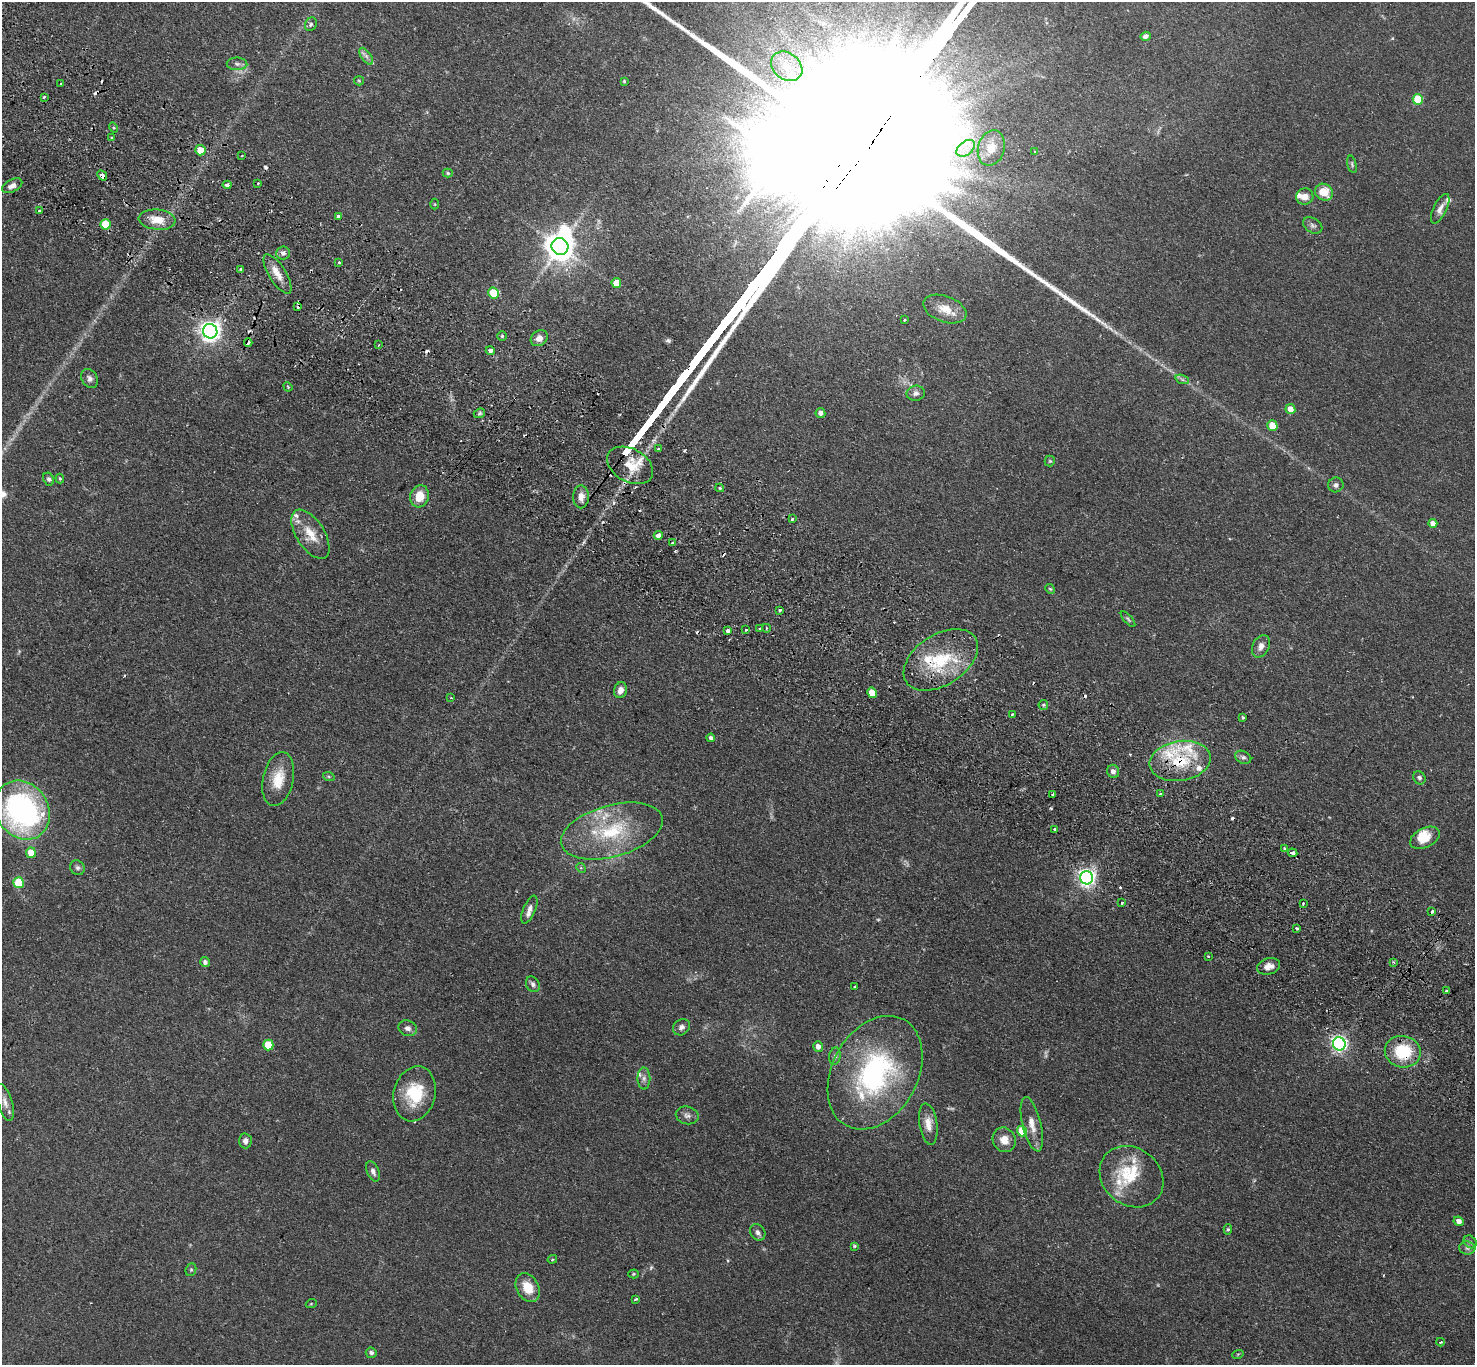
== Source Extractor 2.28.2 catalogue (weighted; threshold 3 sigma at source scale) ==
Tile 11 of 4 x 4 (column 3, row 3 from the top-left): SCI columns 2980-4452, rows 1704-3066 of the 5961 x 5993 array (HDU 1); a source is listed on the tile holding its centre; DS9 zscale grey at full resolution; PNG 1477 x 1367 px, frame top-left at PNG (2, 2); each listed source drawn as its Kron ellipse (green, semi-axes under 4 px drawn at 4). Shown black and unused: <1% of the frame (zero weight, under 2 of 3 exposures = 3% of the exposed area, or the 3 px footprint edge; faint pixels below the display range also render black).
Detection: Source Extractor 2.28.2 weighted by HDU 2 'WHT'; one run over the whole footprint, this tile lists its part. Background 0.0743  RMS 0.0057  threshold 0.0258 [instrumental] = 3 sigma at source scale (4.5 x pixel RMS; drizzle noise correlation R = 1.50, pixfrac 1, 0.05/0.05 arcsec/px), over >= 5 px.
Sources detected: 200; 8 too faint to see at this stretch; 2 inside a brighter object's white glare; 19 cosmic-ray / hot-pixel residue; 1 long thin detection or spike segment (spike, bleed or trail) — neither listed nor drawn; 19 inside a brighter listed object's ellipse — not listed separately; the other 151 listed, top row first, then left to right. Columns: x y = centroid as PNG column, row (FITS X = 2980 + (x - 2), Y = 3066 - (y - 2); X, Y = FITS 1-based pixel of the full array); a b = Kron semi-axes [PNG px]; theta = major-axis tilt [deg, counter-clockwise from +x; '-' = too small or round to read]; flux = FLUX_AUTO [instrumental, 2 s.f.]
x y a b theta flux
311 24 7 5 63 1.2
1145 36 5 4 - 1.8
366 56 10 5 -54 2
237 64 10 6 -1 1.9
787 66 17 13 -39 13
359 81 5 4 - 0.66
624 81 4 4 - 0.57
61 84 3 2 - 0.53
44 97 3 3 - 2
1418 99 5 5 - 21
113 128 5 4 - 0.66
111 138 3 2 - 0.6
966 148 10 6 38 4.1
991 148 18 13 74 8.3
200 150 5 5 - 12
1035 152 3 3 - 0.74
242 156 3 2 - 0.41
1352 164 9 4 -75 0.98
448 173 5 4 - 0.8
102 175 5 4 - 4.3
258 183 3 2 - 0.76
227 185 4 3 - 5
12 186 11 6 27 3.3
1324 192 9 8 - 9.9
1305 197 8 8 - 3.9
435 204 5 3 - 0.48
1440 209 16 6 64 3.5
39 211 3 3 - 2.1
338 217 4 3 - 2.3
157 220 18 10 -6 9.8
105 224 5 5 - 18
1313 225 10 7 -33 1.8
560 247 8 8 - 850
283 253 7 6 - 1.9
339 262 3 3 - 1.6
240 269 4 4 - 0.61
278 274 23 8 -58 6.2
616 283 5 4 - 8.4
493 293 5 5 - 15
298 307 3 3 - 2.7
945 309 22 13 -20 8.4
905 320 3 3 - 1.4
210 331 7 7 - 360
502 336 4 4 - 0.82
539 338 9 7 38 3.6
248 343 4 3 - 4.6
379 345 3 3 - 0.78
490 350 5 4 - 2.2
90 379 10 7 -60 2.3
1182 379 7 4 -19 1.3
288 387 5 3 - 0.58
916 393 9 7 10 2.4
1290 409 5 4 - 5.1
479 413 6 4 22 0.96
820 413 5 5 - 2.2
1272 425 5 5 - 12
658 449 3 3 - 0.75
1050 461 5 5 - 0.86
630 465 24 16 -29 14
60 478 5 4 - 0.7
49 479 7 5 -64 1.2
1336 485 8 7 - 1.8
720 488 4 3 - 0.98
420 496 11 9 75 9
581 497 11 7 89 4.5
792 519 3 3 - 1.2
1433 523 4 4 - 4.3
310 534 27 14 -58 12
658 535 4 4 - 3.2
672 543 3 3 - 2.6
1050 589 5 4 - 0.71
780 610 3 3 - 1.2
1128 619 10 3 -49 0.91
766 628 4 3 - 0.54
760 629 3 3 - 0.97
728 630 4 4 - 2
746 630 3 2 - 0.73
1261 646 12 8 62 3.6
941 660 41 25 33 35
620 690 8 6 72 3.7
872 693 5 4 - 10
451 698 3 2 - 0.48
1043 705 5 4 - 0.82
1012 714 2 2 - 0.54
1243 717 4 3 - 0.66
711 738 4 4 - 1.6
1243 757 8 6 -25 1.6
1180 761 31 20 9 28
1113 771 7 6 - 2.4
329 777 6 4 -19 0.67
1419 778 7 6 - 1.4
278 779 27 15 78 13
1053 794 3 3 - 1.4
1160 794 3 3 - 1.9
22 810 31 26 -56 120
1055 830 3 3 - 1.8
612 831 52 25 15 43
1425 838 16 9 26 8.2
1285 849 3 3 - 2.2
31 853 5 5 - 7.8
1293 853 5 3 - 4
77 868 8 7 - 1.4
581 868 5 4 - 0.82
1087 878 7 6 - 220
19 883 5 5 - 24
1122 903 3 2 - 0.75
1303 903 3 3 - 0.83
529 909 15 6 68 3.3
1432 911 3 3 - 1.8
1297 928 3 3 - 0.89
1208 956 3 3 - 0.81
205 962 5 4 - 1.9
1393 962 3 3 - 0.61
1269 966 12 8 16 3.8
533 984 8 6 -61 1.8
855 987 3 3 - 1.2
1446 991 3 3 - 1.7
681 1027 9 7 38 2.2
408 1028 9 7 -22 2.3
1339 1044 6 6 - 180
268 1045 5 5 - 16
818 1046 5 5 - 3.3
1403 1052 18 15 -11 25
835 1056 9 5 81 1.5
875 1073 60 43 61 100
644 1078 11 6 -90 2.4
415 1094 28 21 76 23
5 1102 19 7 -73 3.6
687 1115 11 8 -13 2.4
928 1124 21 9 -81 6
1032 1124 28 9 -76 7.3
1022 1131 5 5 - 16
1004 1140 12 11 - 5.8
245 1141 7 6 - 2.4
373 1171 11 6 -65 2.2
1131 1177 34 28 -38 25
1459 1221 5 4 - 3.2
1228 1229 5 4 - 0.82
758 1232 9 7 -53 2.2
1470 1242 7 5 -44 1.2
854 1246 4 3 - 0.78
1467 1248 8 6 -2 1.8
552 1259 5 4 - 0.67
191 1270 6 5 - 0.91
633 1274 5 4 - 0.62
528 1288 15 11 -60 10
636 1299 3 2 - 0.86
311 1304 5 3 - 0.54
1440 1342 4 3 - 0.58
371 1353 5 5 - 1.7
1238 1354 6 3 18 0.57
Overlapping masked pixels (flux is a lower limit): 8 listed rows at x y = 102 175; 227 185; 338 217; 248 343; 630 465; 941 660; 1180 761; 1403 1052